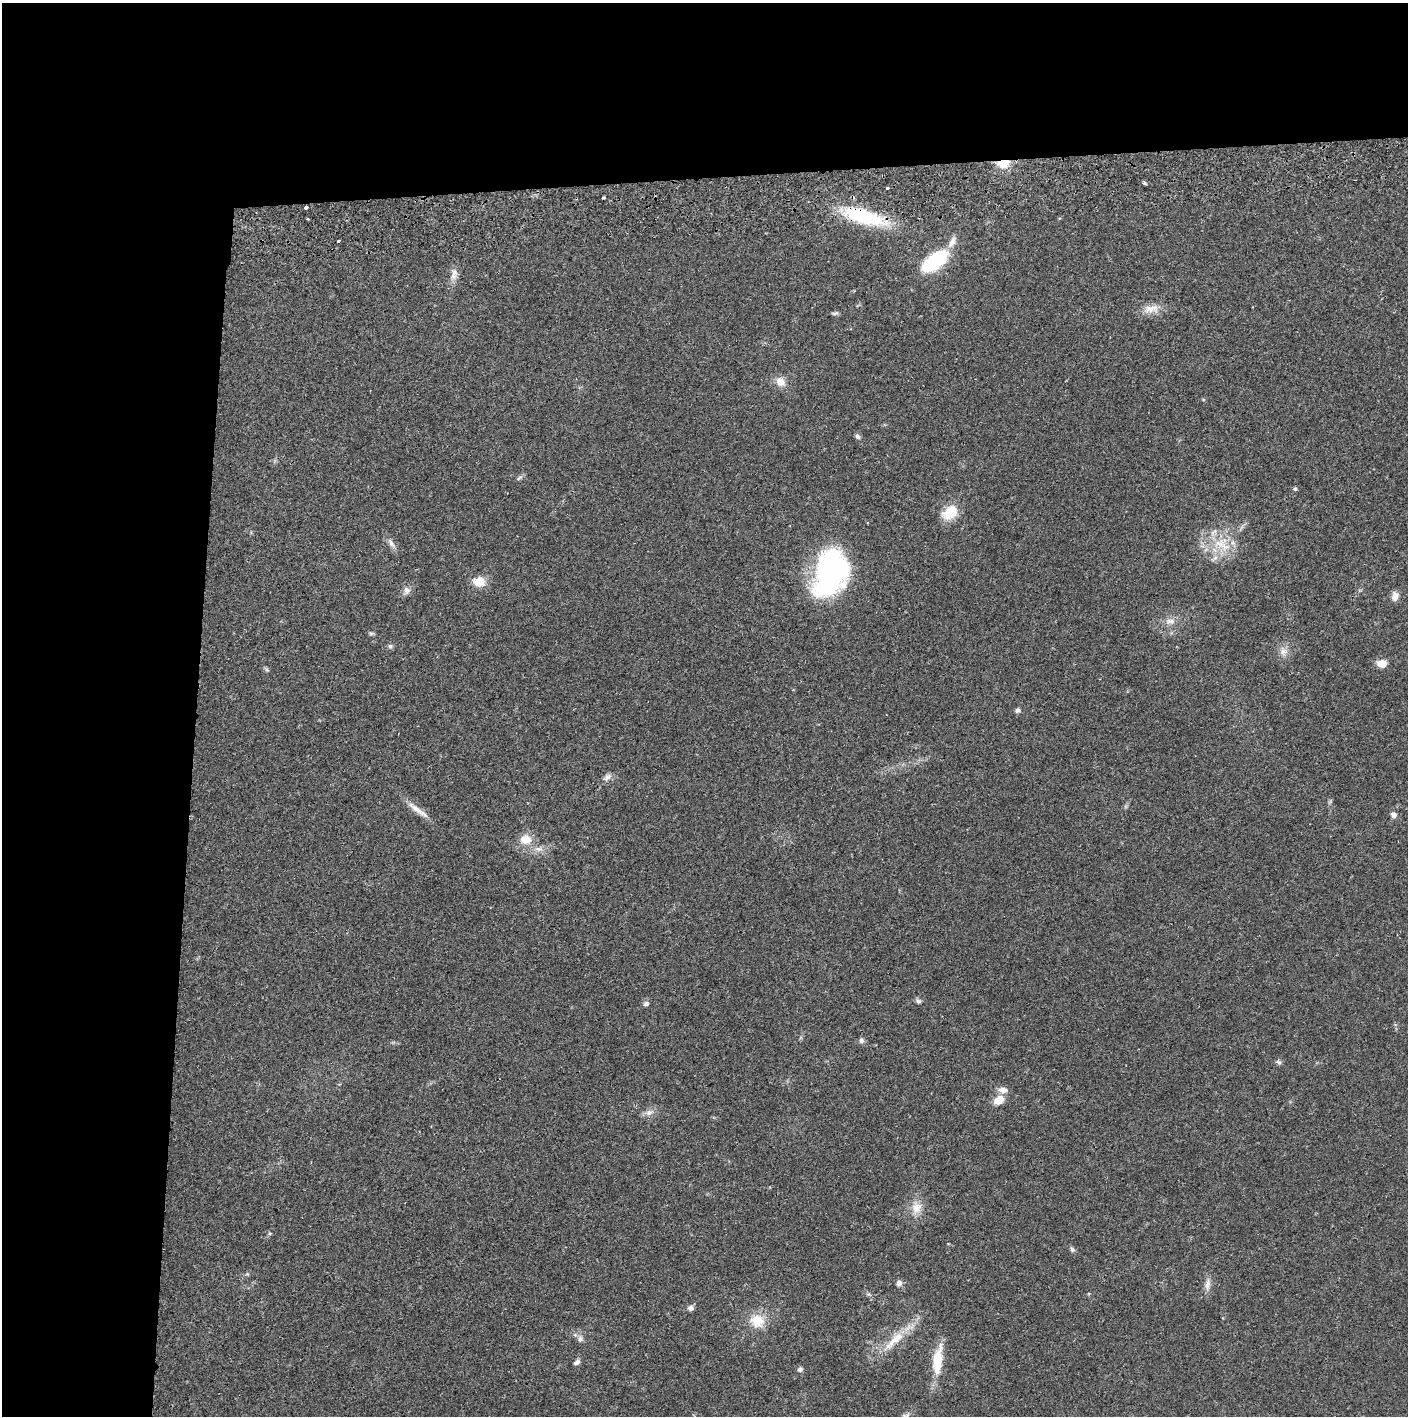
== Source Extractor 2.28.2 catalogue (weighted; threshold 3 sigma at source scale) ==
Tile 1 of 3 x 3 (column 1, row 1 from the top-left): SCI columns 4-1409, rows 2885-4298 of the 4229 x 4357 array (HDU 1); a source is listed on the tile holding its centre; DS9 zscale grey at full resolution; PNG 1410 x 1418 px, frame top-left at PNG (2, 3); no overlay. Shown black and unused: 24% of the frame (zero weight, under 2 of 3 exposures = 3% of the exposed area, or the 3 px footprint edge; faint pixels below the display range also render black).
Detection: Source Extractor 2.28.2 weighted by HDU 2 'WHT'; one run over the whole footprint, this tile lists its part. Background 0.0212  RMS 0.0035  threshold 0.0156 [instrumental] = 3 sigma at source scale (4.5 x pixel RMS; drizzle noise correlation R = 1.50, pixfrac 1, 0.05/0.05 arcsec/px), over >= 5 px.
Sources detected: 59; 1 inside a brighter object's white glare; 2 cosmic-ray / hot-pixel residue — not listed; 1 inside a brighter listed object's ellipse — not listed separately; the other 55 listed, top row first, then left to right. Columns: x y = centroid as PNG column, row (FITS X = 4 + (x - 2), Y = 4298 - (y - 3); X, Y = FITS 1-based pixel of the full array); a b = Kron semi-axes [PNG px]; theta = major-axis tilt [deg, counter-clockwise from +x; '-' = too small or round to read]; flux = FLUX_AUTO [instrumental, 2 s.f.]
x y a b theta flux
1003 163 13 9 5 6.1
1144 183 3 3 - 1.1
887 188 3 3 - 1.4
306 207 4 3 - 1.4
864 216 58 16 -16 24
307 219 3 2 - 0.39
338 241 3 3 - 0.81
952 242 18 7 63 2.5
935 261 26 12 38 28
454 274 19 8 81 2.6
1151 309 24 11 2 4.4
835 313 9 4 12 0.68
780 382 13 10 -42 3.5
857 436 7 5 -42 1
519 478 10 4 37 0.75
1295 489 5 4 - 0.59
950 513 23 16 36 7.1
391 543 14 7 -59 1.7
1220 543 26 13 30 9.8
830 575 44 32 81 73
479 582 13 10 -7 5.3
407 590 11 9 -88 1.7
1395 596 11 8 80 2.3
1170 621 15 8 2 2.6
371 633 8 4 8 0.52
390 646 7 6 - 0.74
1283 651 12 10 -14 2.6
1382 663 10 8 -10 3.7
1017 710 7 6 - 0.9
607 777 14 8 38 1.7
416 809 26 8 -38 3.8
1393 815 7 6 - 1.4
525 839 15 13 -1 4.8
538 849 12 6 -1 2
918 1001 7 6 - 0.8
646 1004 7 6 - 0.95
861 1040 8 7 - 0.95
1278 1062 7 5 -38 0.8
1003 1090 13 8 -5 2.1
999 1100 12 8 34 4.4
649 1112 12 8 18 2
916 1207 18 15 82 4.9
270 1233 6 3 18 0.39
1072 1249 7 6 - 0.77
247 1274 5 5 - 0.45
899 1283 8 7 - 1.4
1207 1285 17 7 81 2.2
690 1308 7 7 - 1.2
757 1321 19 17 -15 7.5
580 1339 9 8 - 1.3
894 1340 44 10 43 9.7
937 1360 35 12 83 11
577 1362 8 5 31 1.1
800 1369 8 7 - 0.86
906 1416 11 7 37 1.3
Overlapping masked pixels (flux is a lower limit): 3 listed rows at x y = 1003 163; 306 207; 864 216
Isophote crosses this tile's border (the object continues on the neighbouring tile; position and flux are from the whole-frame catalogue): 1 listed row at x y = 906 1416